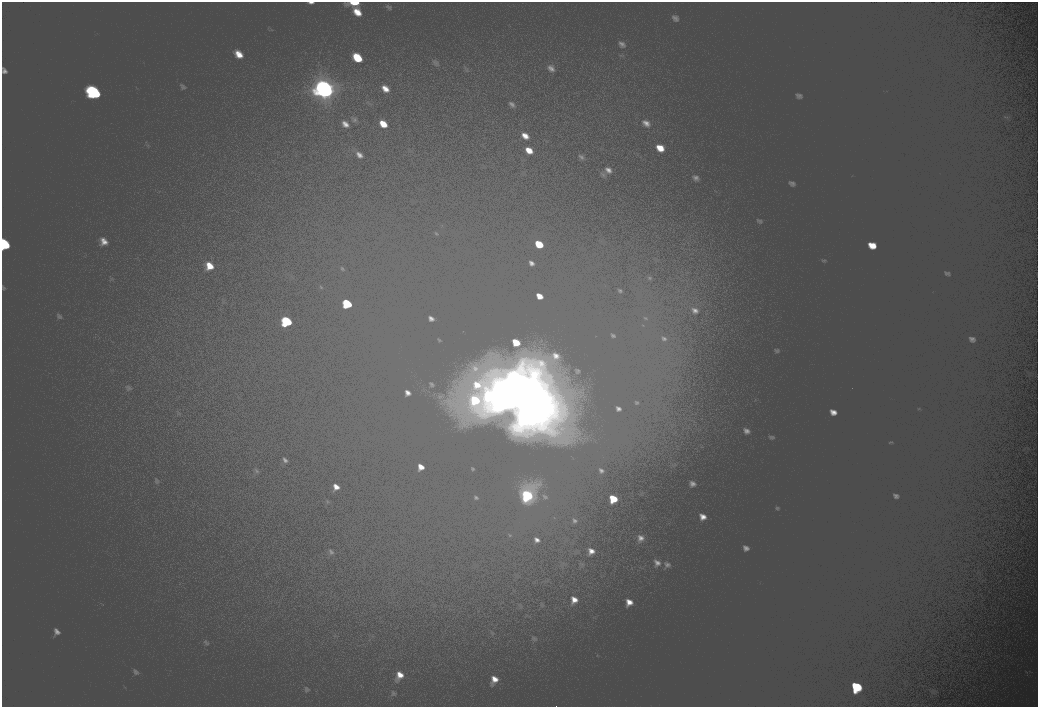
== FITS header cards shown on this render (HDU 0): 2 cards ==
NAXIS1  =                 2072
NAXIS2  =                 1410

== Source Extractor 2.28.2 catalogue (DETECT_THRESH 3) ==
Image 2072 x 1410 px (HDU 0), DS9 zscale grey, zoomed out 1/2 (1 PNG px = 2 x 2 image px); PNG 1040 x 709 px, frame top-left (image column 1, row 1410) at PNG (2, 2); no overlay
Background 100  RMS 30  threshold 90.6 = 3 sigma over >= 5 px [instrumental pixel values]
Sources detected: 14; all 14 listed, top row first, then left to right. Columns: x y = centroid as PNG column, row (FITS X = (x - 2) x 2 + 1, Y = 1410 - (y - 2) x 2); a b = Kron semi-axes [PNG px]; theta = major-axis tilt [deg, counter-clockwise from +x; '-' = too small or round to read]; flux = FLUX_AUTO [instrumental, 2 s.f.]
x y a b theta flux
355 2 8 2 0 8300
358 58 6 4 -62 13000
324 89 21 16 -42 130000
94 92 14 10 -46 57000
4 244 11 7 -56 28000
539 244 4 3 - 8700
347 303 10 6 -47 24000
286 321 11 8 -46 35000
498 391 17 16 - 160000
489 395 13 11 -42 66000
526 398 32 24 35 420000
527 495 11 9 -38 42000
613 498 5 4 - 9800
856 686 11 8 -25 34000
At the frame edge (FLAGS 8, measured only in part): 2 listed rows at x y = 355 2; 4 244